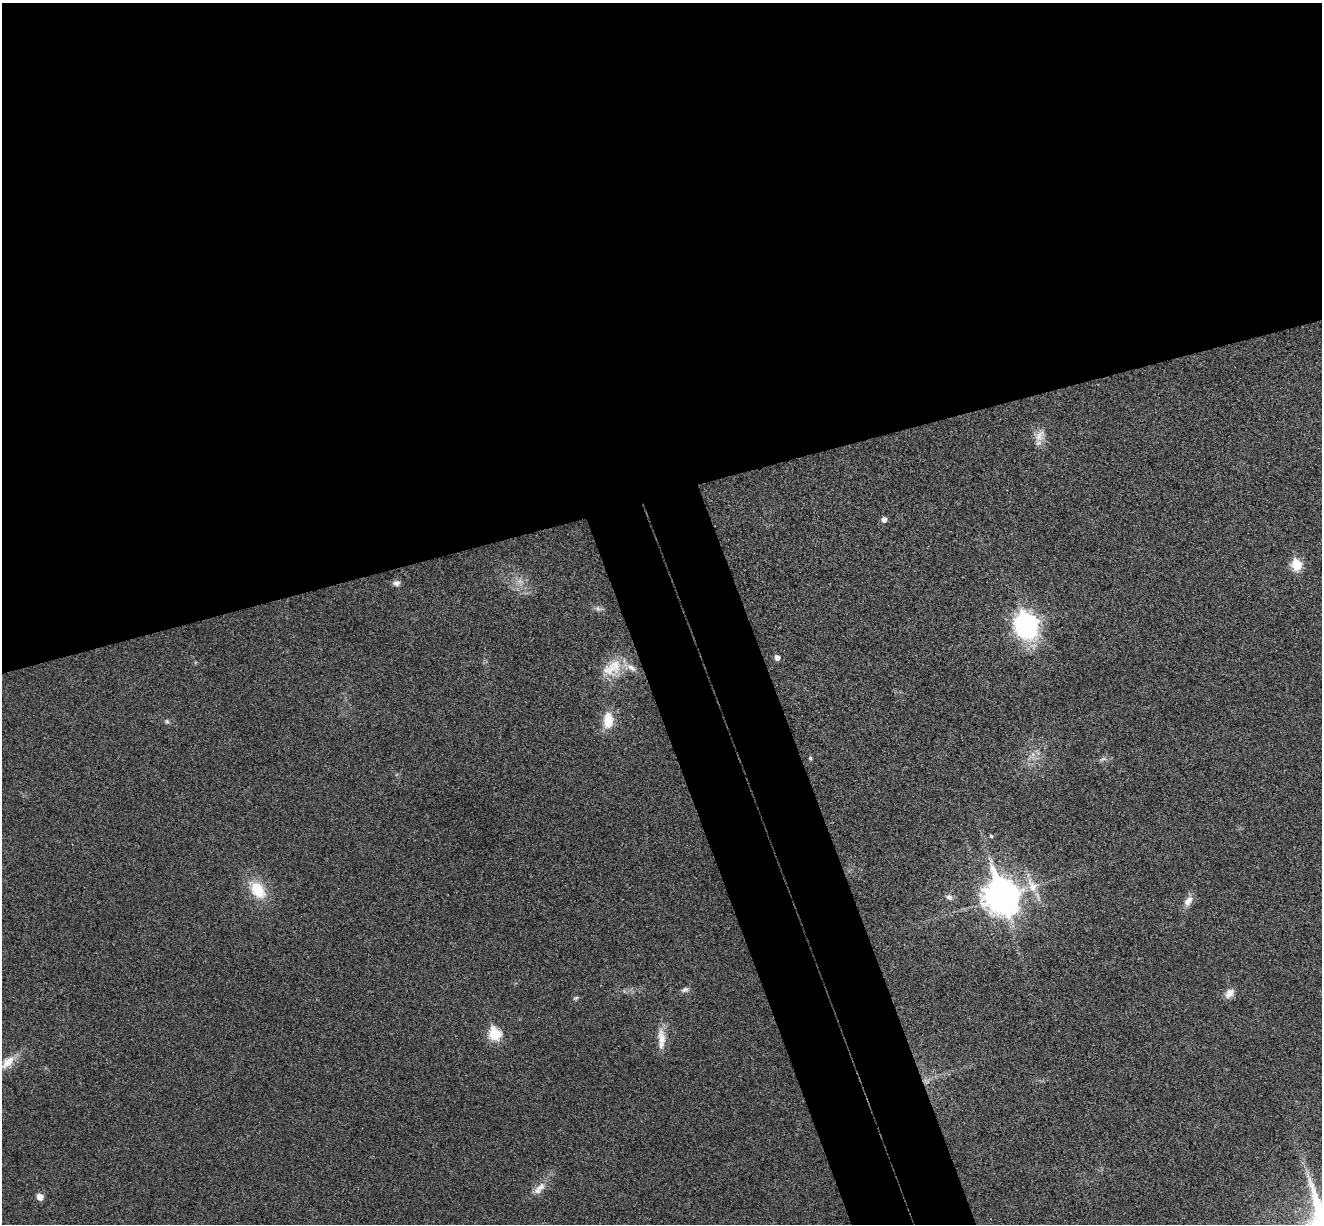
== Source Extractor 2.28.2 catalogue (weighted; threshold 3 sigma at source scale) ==
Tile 2 of 4 x 4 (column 2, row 1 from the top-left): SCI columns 1376-2695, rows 3834-5055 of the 5394 x 5345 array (HDU 1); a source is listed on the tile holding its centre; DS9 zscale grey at full resolution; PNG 1324 x 1226 px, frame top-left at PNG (2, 3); no overlay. Shown black and unused: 46% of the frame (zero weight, under 3 of 4 exposures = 6% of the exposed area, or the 3 px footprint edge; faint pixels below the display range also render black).
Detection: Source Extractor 2.28.2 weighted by HDU 2 'WHT'; one run over the whole footprint, this tile lists its part. Background 0.0349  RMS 0.0066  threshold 0.0298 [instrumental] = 3 sigma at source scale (4.5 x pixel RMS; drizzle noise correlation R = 1.50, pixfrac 1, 0.05/0.05 arcsec/px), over >= 5 px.
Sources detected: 29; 1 too faint to see at this stretch — not listed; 1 inside a brighter listed object's ellipse — not listed separately; the other 27 listed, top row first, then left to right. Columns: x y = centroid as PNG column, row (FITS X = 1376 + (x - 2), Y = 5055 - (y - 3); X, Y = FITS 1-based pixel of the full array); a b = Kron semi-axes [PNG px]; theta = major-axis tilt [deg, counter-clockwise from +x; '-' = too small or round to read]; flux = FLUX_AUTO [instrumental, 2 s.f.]
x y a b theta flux
1040 436 17 12 56 7
884 519 5 5 - 3.2
1297 565 6 6 - 37
396 583 9 7 2 2.7
598 609 9 7 -26 2.5
1026 625 12 10 -69 290
777 657 5 5 - 3.5
612 668 30 20 35 19
608 720 21 13 90 13
167 721 6 6 - 1.3
1033 754 7 5 47 2.4
810 758 4 4 - 1.1
1103 759 11 5 18 2.1
991 836 4 4 - 0.91
1032 886 24 14 -61 15
258 890 23 15 -51 22
1001 896 14 11 -69 1400
949 897 9 7 -28 2.8
1188 901 16 9 59 5.4
685 990 11 7 15 2.3
1229 993 13 9 45 5.4
576 998 7 5 19 1.3
495 1034 7 6 - 56
661 1039 31 9 -89 9.9
7 1062 24 11 43 11
539 1188 22 10 44 7
40 1197 6 5 - 6.6
Isophote crosses this tile's border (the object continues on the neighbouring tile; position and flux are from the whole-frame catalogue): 1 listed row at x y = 7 1062